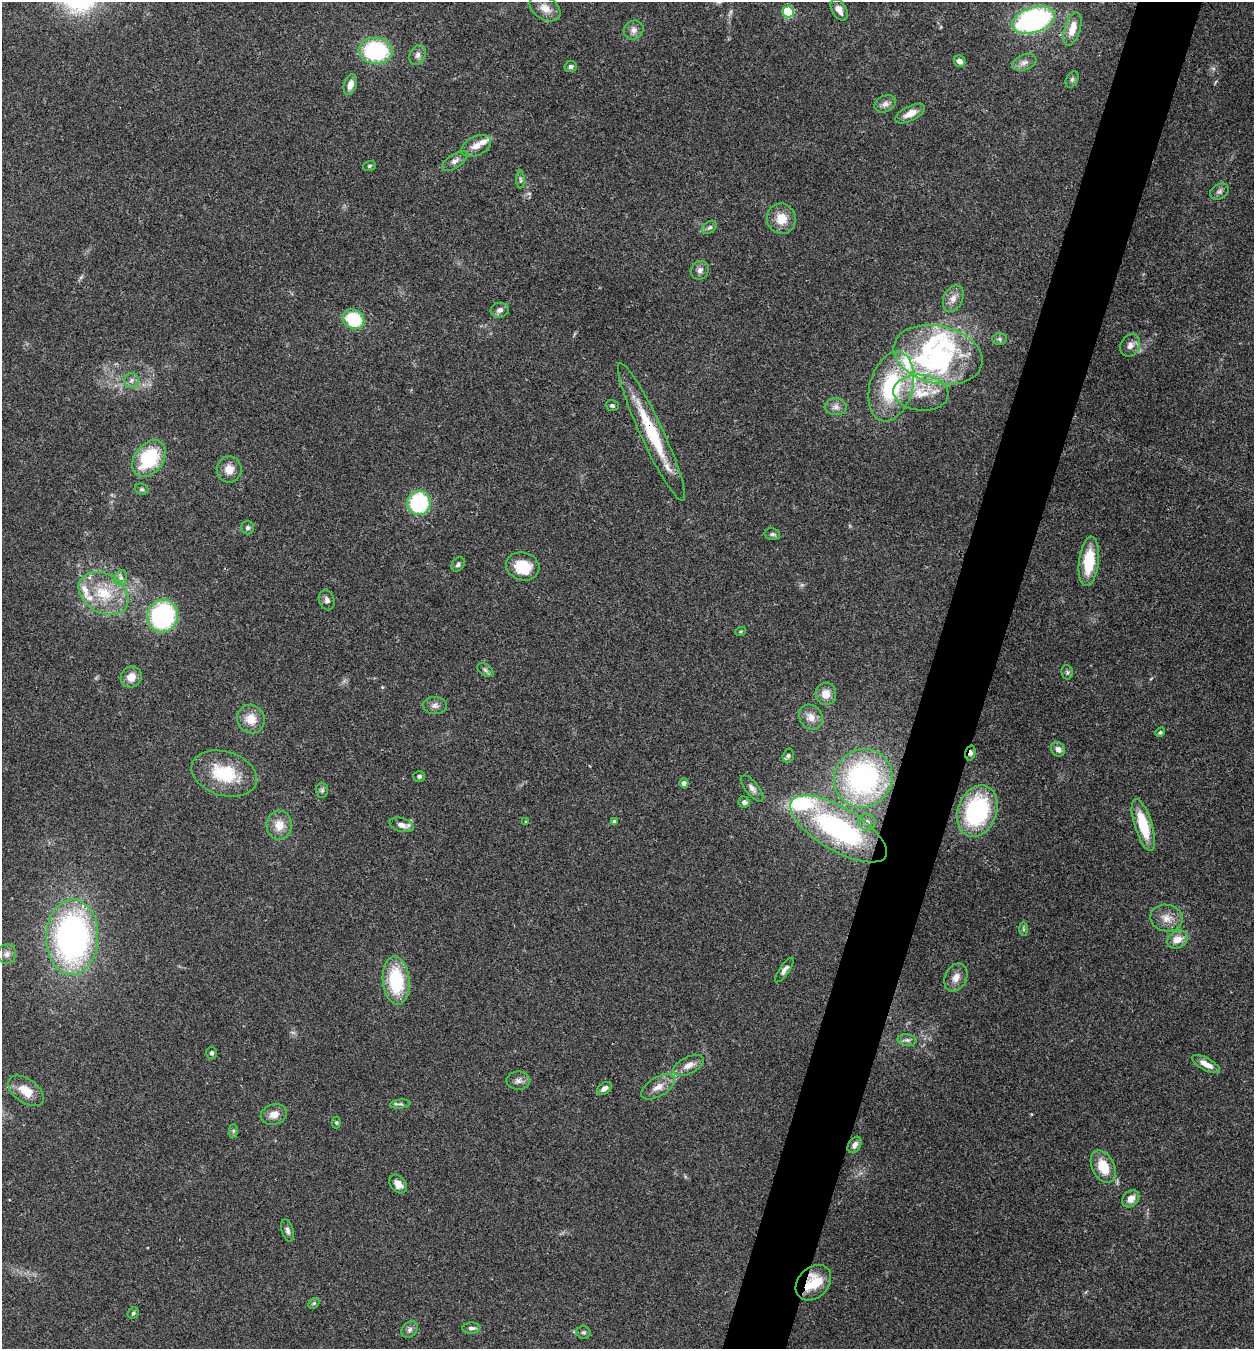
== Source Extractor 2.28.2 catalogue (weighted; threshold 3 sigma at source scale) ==
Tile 10 of 4 x 4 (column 2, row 3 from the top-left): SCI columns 1517-2768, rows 1349-2695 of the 5407 x 5394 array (HDU 1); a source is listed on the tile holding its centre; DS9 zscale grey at full resolution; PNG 1256 x 1351 px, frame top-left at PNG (2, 2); each listed source drawn as its Kron ellipse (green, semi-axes under 4 px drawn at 4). Shown black and unused: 5% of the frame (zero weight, under 3 of 4 exposures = <1% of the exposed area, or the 3 px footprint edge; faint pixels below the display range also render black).
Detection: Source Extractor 2.28.2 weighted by HDU 2 'WHT'; one run over the whole footprint, this tile lists its part. Background 0.113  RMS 0.0062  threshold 0.0278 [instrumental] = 3 sigma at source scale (4.5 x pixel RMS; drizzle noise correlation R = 1.50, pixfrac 1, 0.05/0.05 arcsec/px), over >= 5 px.
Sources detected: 116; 1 inside a brighter object's white glare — neither listed nor drawn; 9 inside a brighter listed object's ellipse — not listed separately; the other 106 listed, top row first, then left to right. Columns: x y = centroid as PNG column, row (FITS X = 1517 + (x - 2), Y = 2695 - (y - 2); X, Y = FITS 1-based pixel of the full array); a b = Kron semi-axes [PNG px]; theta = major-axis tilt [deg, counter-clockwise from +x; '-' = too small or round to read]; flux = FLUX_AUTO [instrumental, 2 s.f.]
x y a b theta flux
545 8 17 11 -33 6.7
839 10 12 7 -59 4.5
788 12 5 5 - 47
1033 20 22 12 18 130
1072 29 17 8 73 10
634 30 10 9 - 3.3
376 51 17 13 -6 59
418 55 10 7 67 2.7
960 61 6 5 - 3.7
1024 62 13 7 20 3.7
571 66 6 5 - 1.5
1072 79 9 5 64 1.6
350 85 10 6 71 5
885 104 11 8 26 3.1
910 114 16 7 27 6.1
476 146 16 9 26 5.9
455 161 14 7 33 3.5
369 166 6 5 - 0.98
520 180 9 4 -89 1.2
1219 192 10 7 31 2.3
781 219 15 14 - 11
710 227 8 5 37 1.7
700 270 9 9 - 2.6
953 299 14 9 65 5
500 310 9 7 9 2.8
353 319 11 9 -32 29
999 339 7 6 - 1.6
1130 345 11 9 59 3.9
938 355 45 29 -13 62
131 380 7 7 - 2.5
891 387 36 21 75 54
921 393 27 18 -5 20
612 406 6 5 - 1.3
836 407 11 8 -3 3.3
652 432 76 11 -65 38
149 458 20 14 53 38
229 469 13 12 - 6.8
142 489 7 5 -21 1.2
419 503 12 11 - 57
248 528 6 6 - 1.4
772 534 8 5 -13 1.4
1089 561 25 10 83 25
458 564 8 6 51 1.7
523 566 17 14 -16 18
121 578 8 6 69 2
104 593 26 19 -31 24
327 600 10 7 -73 2.4
163 616 16 15 - 81
741 631 5 3 - 0.7
485 670 9 5 -36 1.6
1067 672 7 5 -78 1.2
131 677 11 10 - 6.7
826 694 11 10 - 7.1
435 705 12 8 -3 3
811 717 13 11 -54 5.5
251 719 14 13 - 9.9
1160 732 5 4 - 0.87
1058 749 8 6 -45 3.4
970 753 7 5 76 2.7
788 756 7 5 74 1.3
224 773 34 22 -17 31
419 776 6 5 - 1.5
863 778 30 28 47 110
684 783 4 4 - 2.7
752 788 16 6 -51 3
322 790 7 6 - 1.4
744 802 6 5 - 2.2
977 811 27 19 69 71
614 821 4 4 - 1.1
526 822 4 3 - 0.44
867 822 8 8 - 3
279 825 14 13 - 8.7
401 825 12 6 -16 4
1143 825 27 8 -73 23
838 829 55 21 -31 110
1166 918 16 13 -10 7.4
1024 929 7 4 -90 1
72 937 38 26 88 190
1177 939 11 8 29 7.5
7 954 10 9 - 3.3
784 970 15 5 54 2.5
956 977 15 10 64 5.3
396 981 24 13 -85 39
907 1040 9 6 -8 2.2
212 1053 6 5 - 1.2
1206 1064 15 6 -28 5.8
689 1065 16 8 26 5.4
518 1081 12 9 -2 3.3
658 1087 19 9 30 6.2
604 1088 8 5 34 3
26 1091 20 12 -36 11
400 1104 10 4 6 1.5
274 1114 13 10 16 5.6
336 1123 6 4 -89 0.89
233 1131 7 4 -90 1.1
854 1145 9 6 58 2.9
1103 1167 17 11 -63 14
398 1184 10 7 -50 5
1131 1199 9 7 45 5.3
287 1231 11 6 -73 2
813 1283 20 15 45 17
314 1303 6 4 44 0.86
133 1313 6 5 - 1
471 1328 9 5 3 2
410 1330 9 7 47 2.2
584 1332 7 6 - 1.2
Overlapping masked pixels (flux is a lower limit): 4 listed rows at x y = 652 432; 970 753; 838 829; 813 1283
Isophote crosses this tile's border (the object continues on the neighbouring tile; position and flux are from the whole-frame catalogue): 1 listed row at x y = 1033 20